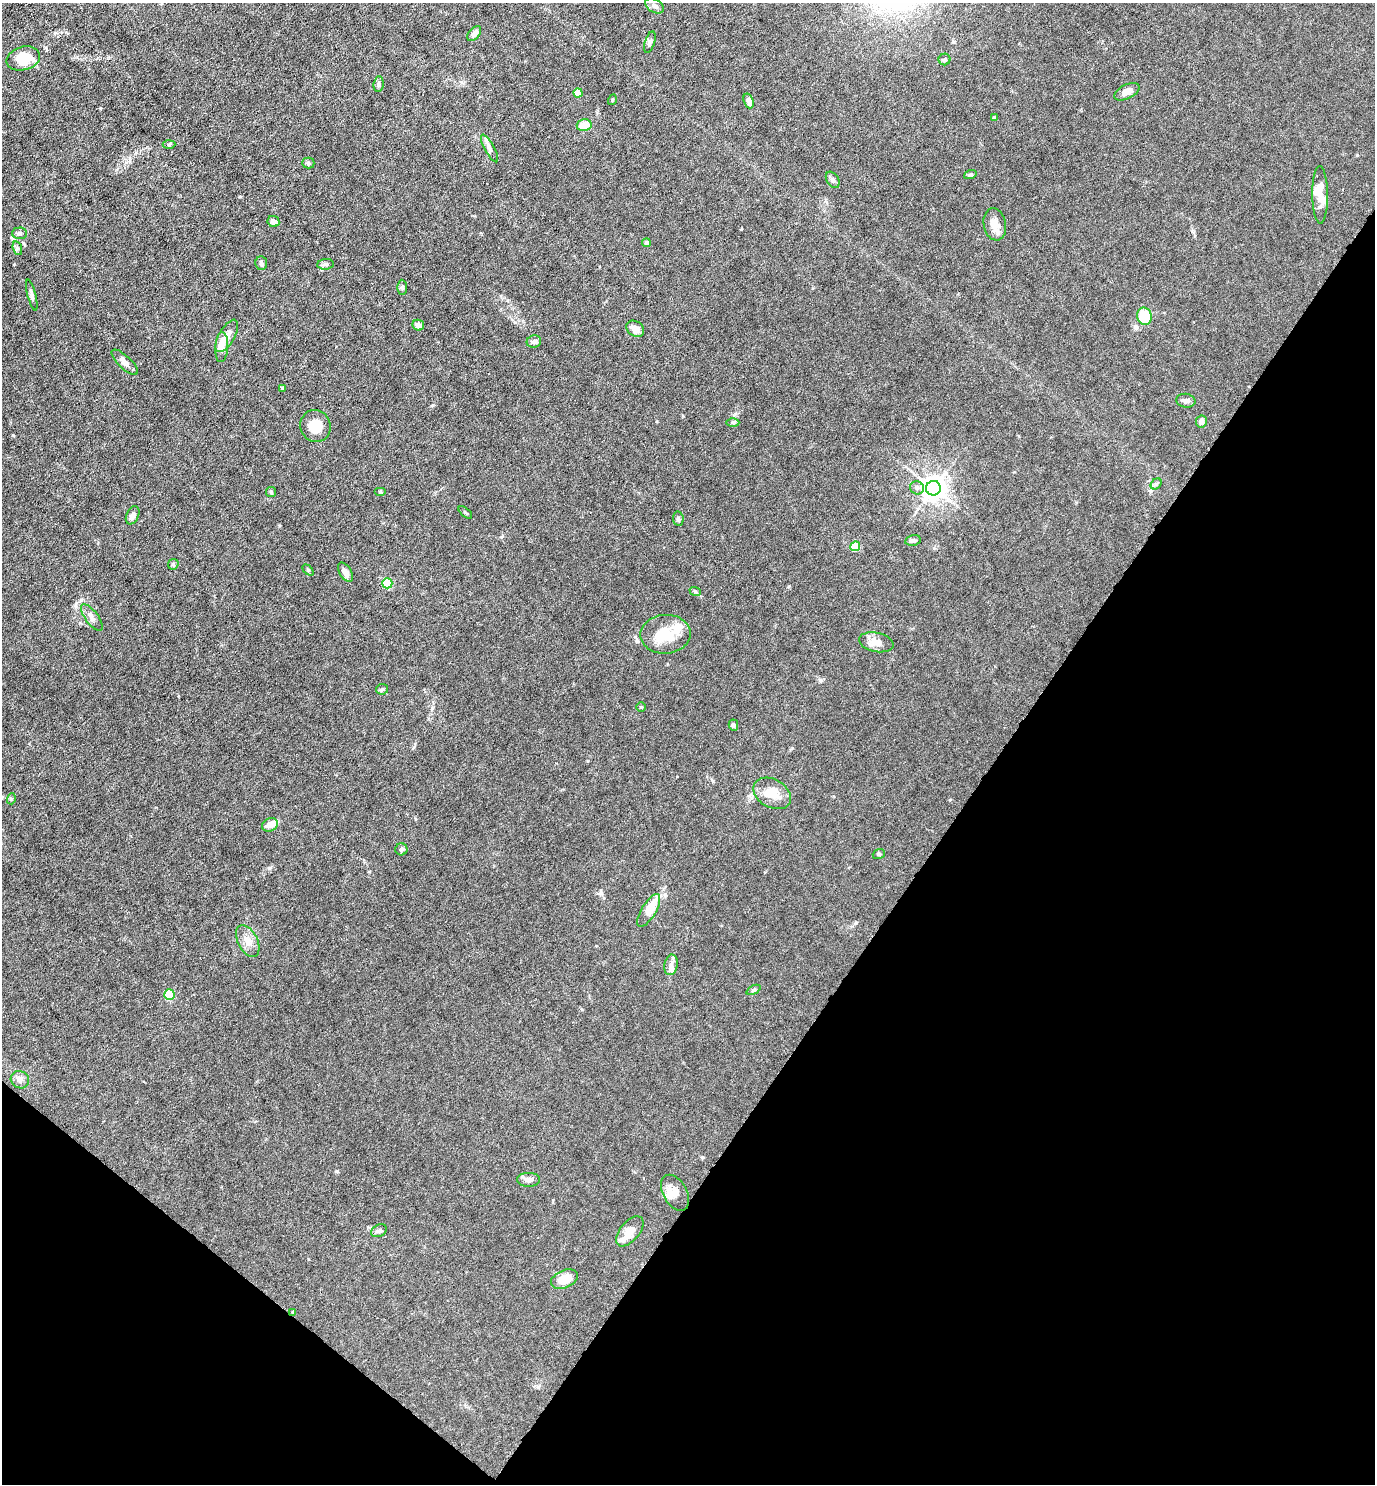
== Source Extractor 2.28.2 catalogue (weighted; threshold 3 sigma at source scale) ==
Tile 15 of 4 x 4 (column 3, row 4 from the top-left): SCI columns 2897-4269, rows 1-1482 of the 5934 x 5928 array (HDU 1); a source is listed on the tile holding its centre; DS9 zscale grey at full resolution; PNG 1377 x 1486 px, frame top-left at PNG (2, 3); each listed source drawn as its Kron ellipse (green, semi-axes under 4 px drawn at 4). Shown black and unused: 33% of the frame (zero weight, under 4 of 8 exposures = <1% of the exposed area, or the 3 px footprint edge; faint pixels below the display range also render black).
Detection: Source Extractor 2.28.2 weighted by HDU 2 'WHT'; one run over the whole footprint, this tile lists its part. Background 0.0371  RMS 0.0027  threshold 0.011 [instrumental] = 3 sigma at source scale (4.09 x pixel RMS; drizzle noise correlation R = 1.36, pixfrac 0.8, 0.05/0.05 arcsec/px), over >= 5 px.
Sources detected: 86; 2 inside a brighter object's white glare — neither listed nor drawn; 7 inside a brighter listed object's ellipse — not listed separately; the other 77 listed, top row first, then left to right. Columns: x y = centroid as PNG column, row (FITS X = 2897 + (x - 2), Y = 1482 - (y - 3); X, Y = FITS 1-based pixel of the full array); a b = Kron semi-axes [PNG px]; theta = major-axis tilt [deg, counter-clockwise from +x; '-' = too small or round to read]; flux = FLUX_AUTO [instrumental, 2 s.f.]
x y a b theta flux
654 6 10 6 -32 0.97
474 33 9 5 52 1.1
650 42 11 5 72 0.6
23 58 17 11 15 6.9
944 59 6 5 - 0.42
379 84 8 5 84 0.56
1127 92 13 7 26 1.9
578 93 4 4 - 3.4
612 100 5 3 - 0.24
749 101 8 4 -71 1.4
994 117 4 3 - 0.57
584 125 7 6 - 4.7
169 145 6 4 3 0.33
490 148 15 5 -61 1
308 163 6 5 - 0.5
970 175 6 4 18 0.36
833 180 9 6 -58 0.72
1320 195 29 7 -89 2.5
273 221 6 5 - 1
995 224 16 11 -79 2.5
19 233 7 5 2 0.52
646 243 4 4 - 0.83
17 248 7 4 -73 0.49
261 263 7 6 - 0.56
326 264 8 5 5 0.55
402 287 7 5 -90 0.53
32 295 16 4 -76 0.68
1144 316 9 7 -75 8.1
418 325 6 5 - 1.4
635 329 9 7 -35 2
227 336 18 7 60 2.1
534 342 7 6 - 0.74
222 347 15 6 86 3.8
125 362 17 6 -44 1.4
282 388 4 3 - 0.62
1186 401 9 7 -8 0.97
1201 421 6 5 - 1.3
733 422 6 4 0 0.39
316 426 16 15 - 4.5
1156 484 6 4 45 0.46
917 488 7 6 - 0.68
933 488 7 7 - 220
380 491 6 4 0 0.27
271 492 5 5 - 0.37
465 512 8 3 -39 0.29
133 515 9 6 65 1.2
678 519 7 5 -83 0.45
913 540 8 5 10 0.61
855 546 5 5 - 9.3
173 564 6 5 - 0.36
308 570 6 4 -45 0.28
345 572 11 6 -58 1.3
387 583 5 5 - 14
695 591 6 4 -20 0.31
92 617 16 6 -54 1.2
665 634 25 19 4 7
876 642 17 9 -12 2.5
382 689 6 5 - 0.39
641 707 4 4 - 0.24
733 725 5 4 - 0.58
772 793 20 14 -30 3.9
11 799 5 3 - 0.26
270 825 8 6 25 2.1
401 849 6 6 - 0.52
879 854 6 4 20 0.35
649 910 18 7 59 4.4
248 941 17 10 -63 2.2
671 965 10 6 80 1.1
754 990 7 4 26 0.41
169 995 5 5 - 14
20 1080 9 8 - 1.1
529 1180 11 7 0 1.2
675 1193 19 11 -60 2.2
379 1231 8 6 26 0.64
630 1231 18 9 50 2.9
564 1279 14 8 23 3.8
293 1312 4 4 - 0.24
Overlapping masked pixels (flux is a lower limit): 1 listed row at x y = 293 1312
Unlisted compact peaks at least as high as the median listed source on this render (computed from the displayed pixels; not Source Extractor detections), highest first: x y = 13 435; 240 197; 433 405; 637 641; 1357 155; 337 1171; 269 868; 601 893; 789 586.